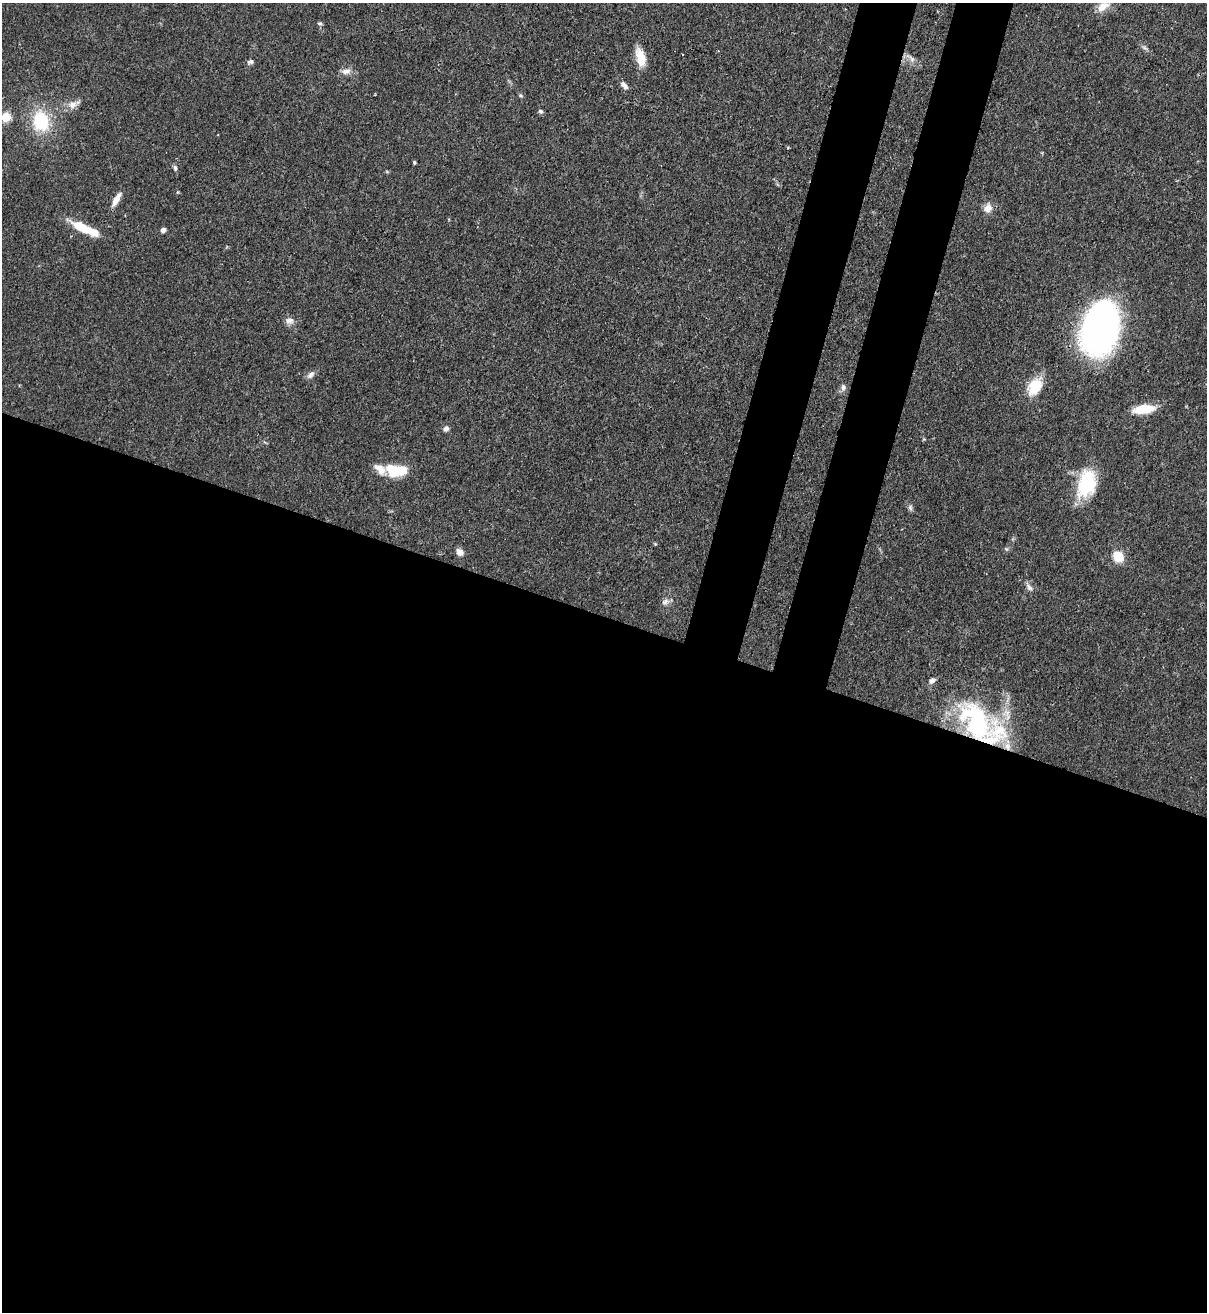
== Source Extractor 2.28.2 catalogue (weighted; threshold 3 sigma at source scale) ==
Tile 14 of 4 x 4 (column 2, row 4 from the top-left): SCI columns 1424-2628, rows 31-1340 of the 5381 x 5304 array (HDU 1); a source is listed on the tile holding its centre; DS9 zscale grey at full resolution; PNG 1209 x 1314 px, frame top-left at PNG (2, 3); no overlay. Shown black and unused: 58% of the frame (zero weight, under 3 of 4 exposures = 7% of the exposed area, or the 3 px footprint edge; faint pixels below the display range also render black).
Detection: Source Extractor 2.28.2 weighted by HDU 2 'WHT'; one run over the whole footprint, this tile lists its part. Background 0.0871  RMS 0.004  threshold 0.0179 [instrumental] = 3 sigma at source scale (4.5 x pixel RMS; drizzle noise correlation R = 1.50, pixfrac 1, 0.05/0.05 arcsec/px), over >= 5 px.
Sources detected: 44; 1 inside a brighter object's white glare — not listed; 5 inside a brighter listed object's ellipse — not listed separately; the other 38 listed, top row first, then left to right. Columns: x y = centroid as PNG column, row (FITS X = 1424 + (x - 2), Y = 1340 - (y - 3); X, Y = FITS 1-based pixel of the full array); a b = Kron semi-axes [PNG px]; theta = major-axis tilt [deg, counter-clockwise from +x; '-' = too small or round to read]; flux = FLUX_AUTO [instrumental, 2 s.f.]
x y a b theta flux
1103 6 19 11 33 4.9
320 23 7 3 -8 0.59
1144 48 8 3 -19 0.82
641 57 21 10 -75 7.1
912 59 12 6 -56 1.9
250 62 8 6 17 1.1
346 71 13 7 9 2.4
624 85 12 6 -47 1.9
521 96 6 3 -19 0.5
73 105 12 10 26 2.9
540 111 6 5 - 0.86
6 117 5 5 - 19
41 121 22 17 -80 20
788 148 4 3 - 0.38
414 162 4 3 - 0.53
175 168 8 5 -81 0.95
177 192 5 3 - 0.37
116 199 18 6 59 3.8
988 208 12 9 72 3.3
82 228 24 9 -27 12
163 230 5 5 - 1.3
289 321 11 9 2 2.1
1100 327 45 29 74 160
310 375 13 6 42 1.6
843 387 9 6 -89 1.4
1035 387 24 15 57 9.7
1144 409 22 9 7 11
446 429 7 6 - 1.3
392 469 14 11 -38 8.2
1087 483 32 20 75 22
910 508 8 6 -88 0.96
1006 549 6 4 -42 0.51
459 552 9 6 -42 2.5
1118 557 8 7 - 12
1029 587 11 6 -53 1.6
665 601 11 7 28 1.7
932 681 8 6 35 1.4
976 722 60 37 -52 60
Overlapping masked pixels (flux is a lower limit): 1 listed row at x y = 976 722